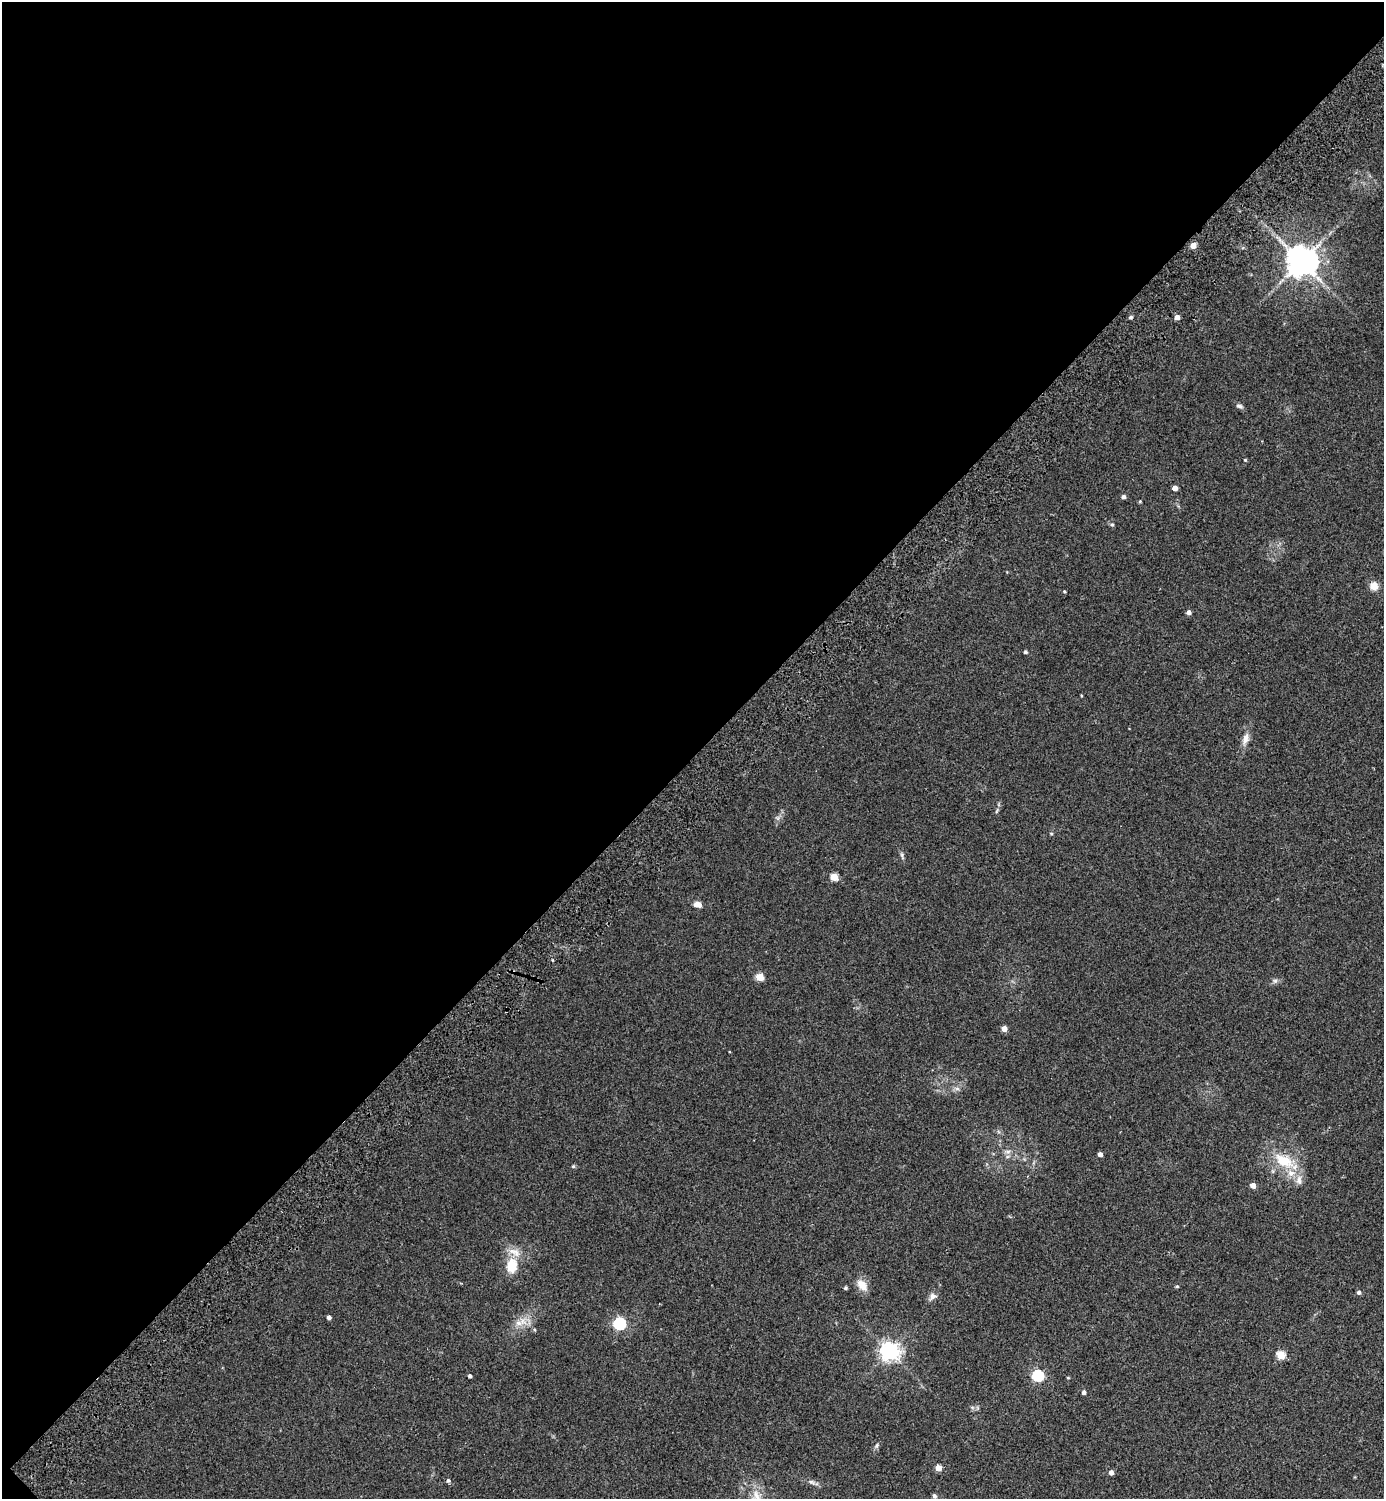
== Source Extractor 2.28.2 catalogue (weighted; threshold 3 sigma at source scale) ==
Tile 5 of 4 x 4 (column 1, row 2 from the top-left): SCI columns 202-1583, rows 3036-4532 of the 6072 x 6072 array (HDU 1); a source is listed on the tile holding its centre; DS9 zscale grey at full resolution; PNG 1386 x 1501 px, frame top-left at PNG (2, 2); no overlay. Shown black and unused: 51% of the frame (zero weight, under 2 of 3 exposures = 3% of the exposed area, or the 3 px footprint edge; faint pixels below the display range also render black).
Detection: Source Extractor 2.28.2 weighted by HDU 2 'WHT'; one run over the whole footprint, this tile lists its part. Background 0.0481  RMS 0.0088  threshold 0.0397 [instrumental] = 3 sigma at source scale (4.5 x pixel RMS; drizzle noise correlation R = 1.50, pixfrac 1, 0.05/0.05 arcsec/px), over >= 5 px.
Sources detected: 50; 1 inside a brighter listed object's ellipse — not listed separately; the other 49 listed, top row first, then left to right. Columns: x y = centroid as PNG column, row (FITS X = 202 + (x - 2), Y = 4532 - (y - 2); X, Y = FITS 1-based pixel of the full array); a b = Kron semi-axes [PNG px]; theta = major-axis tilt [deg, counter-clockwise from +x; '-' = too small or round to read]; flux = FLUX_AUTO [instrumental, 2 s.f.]
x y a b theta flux
1193 245 4 4 - 9
1301 261 8 8 - 1500
1131 317 5 4 - 1.8
1177 317 4 4 - 6.1
1239 406 8 5 -8 2
1245 460 4 3 - 0.87
1175 488 4 4 - 5.6
1123 497 4 4 - 2.8
1140 501 4 4 - 0.82
1112 524 6 4 0 1
1374 586 8 7 - 8.7
1064 591 4 3 - 0.8
1189 612 4 4 - 3.7
1025 652 4 4 - 1.5
1245 739 15 7 75 5.6
902 855 7 4 -72 1.5
834 877 5 4 - 22
698 904 9 6 -16 4.9
759 977 5 5 - 24
1275 980 7 4 0 1.7
1004 1029 4 4 - 8.3
957 1089 7 4 -1 2
1008 1151 7 4 19 1.9
1100 1154 4 4 - 4.2
1284 1161 28 15 -27 25
573 1166 5 4 - 0.96
1299 1180 13 6 -86 4.5
1253 1185 4 4 - 6.8
512 1266 18 12 86 18
862 1285 15 9 -49 8.8
1177 1286 4 4 - 0.87
845 1288 4 4 - 1.1
1359 1292 4 4 - 2.4
933 1296 8 8 - 3.4
329 1317 4 4 - 2.8
518 1323 9 7 -2 4.6
619 1324 6 5 - 110
889 1351 7 6 - 400
1281 1355 5 4 - 32
1038 1375 5 5 - 87
470 1376 3 3 - 1.8
1083 1392 4 4 - 2.7
877 1446 7 5 57 1.7
938 1468 4 4 - 9.2
1111 1472 4 4 - 4.6
448 1480 5 5 - 1.5
811 1482 10 5 -21 2.4
757 1496 16 6 -57 6.5
934 1496 6 4 -61 1.7